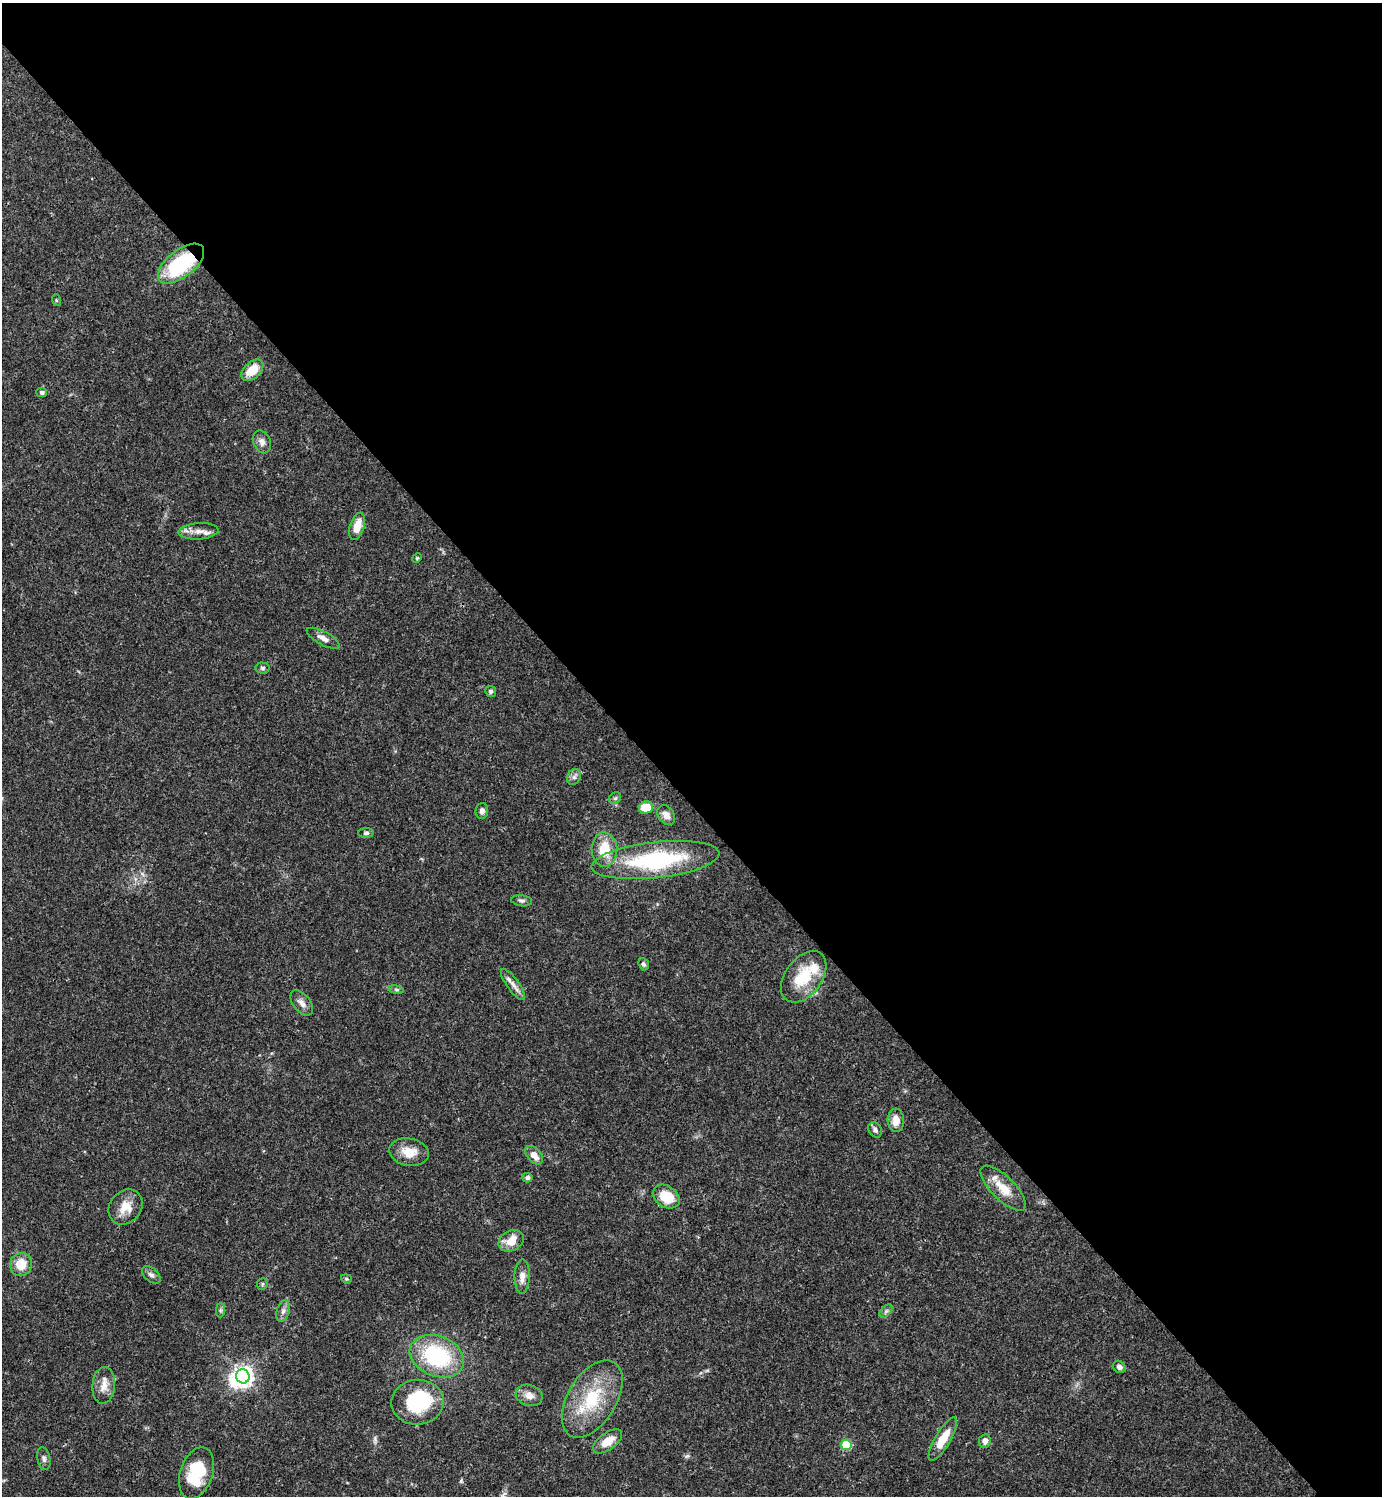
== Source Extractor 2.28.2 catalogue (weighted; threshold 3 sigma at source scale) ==
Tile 3 of 4 x 4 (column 3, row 1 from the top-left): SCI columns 3062-4441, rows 4485-5978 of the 5980 x 5981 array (HDU 1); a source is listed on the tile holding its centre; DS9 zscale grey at full resolution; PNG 1384 x 1498 px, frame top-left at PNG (2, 3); each listed source drawn as its Kron ellipse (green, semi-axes under 4 px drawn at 4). Shown black and unused: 54% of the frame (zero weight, under 3 of 4 exposures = <1% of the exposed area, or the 3 px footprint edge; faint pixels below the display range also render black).
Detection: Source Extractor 2.28.2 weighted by HDU 2 'WHT'; one run over the whole footprint, this tile lists its part. Background 0.0387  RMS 0.0026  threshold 0.0117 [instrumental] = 3 sigma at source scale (4.5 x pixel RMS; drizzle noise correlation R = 1.50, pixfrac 1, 0.05/0.05 arcsec/px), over >= 5 px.
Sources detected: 58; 2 inside a brighter object's white glare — neither listed nor drawn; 1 inside a brighter listed object's ellipse — not listed separately; the other 55 listed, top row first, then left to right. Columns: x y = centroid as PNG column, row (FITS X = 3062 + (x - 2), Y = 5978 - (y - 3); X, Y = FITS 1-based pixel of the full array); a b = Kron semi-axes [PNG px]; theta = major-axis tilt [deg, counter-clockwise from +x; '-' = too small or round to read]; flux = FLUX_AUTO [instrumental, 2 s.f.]
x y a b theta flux
181 264 27 13 38 22
56 300 6 4 -72 0.31
252 370 13 8 43 5.6
42 392 5 5 - 0.79
262 442 12 8 -67 1.5
357 526 14 7 73 3.7
199 531 20 8 4 2.5
417 558 5 4 - 0.31
323 638 18 6 -28 1.7
262 668 7 5 -3 0.59
491 692 5 5 - 0.6
574 777 8 6 63 0.87
615 798 6 5 - 0.54
646 807 7 6 - 5.7
482 811 8 6 85 1
666 815 11 8 -55 1.6
366 833 8 5 2 0.6
604 849 17 13 -88 6.8
655 860 64 18 6 30
522 901 10 5 -6 0.72
644 964 6 5 - 0.59
804 977 29 18 53 10
513 984 19 6 -54 1.7
396 990 8 4 -9 0.47
302 1003 14 8 -52 1.7
896 1120 11 8 -87 2.7
875 1130 8 6 -60 1
409 1152 20 13 -11 4.6
534 1155 11 7 -49 2.3
527 1178 5 4 - 0.7
1003 1188 29 11 -45 5.3
666 1197 14 10 -33 6.3
126 1207 19 15 50 4.1
511 1241 13 10 27 4.3
21 1265 11 11 - 5.2
151 1275 11 6 -41 0.99
522 1277 17 7 89 2.1
346 1279 5 4 - 0.38
262 1284 6 5 - 0.4
220 1310 7 4 89 0.53
283 1311 11 6 75 1.2
886 1311 8 4 45 0.61
437 1356 28 20 -22 24
1119 1367 7 5 -31 0.95
243 1376 7 6 - 150
104 1385 18 11 85 3
529 1395 13 10 -17 2.2
592 1399 43 24 59 16
418 1402 26 22 5 19
943 1439 25 7 60 5.5
608 1441 17 8 36 3.8
985 1441 7 5 82 1.4
846 1445 5 5 - 14
44 1459 11 6 -78 0.94
196 1473 26 16 72 13
Overlapping masked pixels (flux is a lower limit): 1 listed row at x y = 181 264